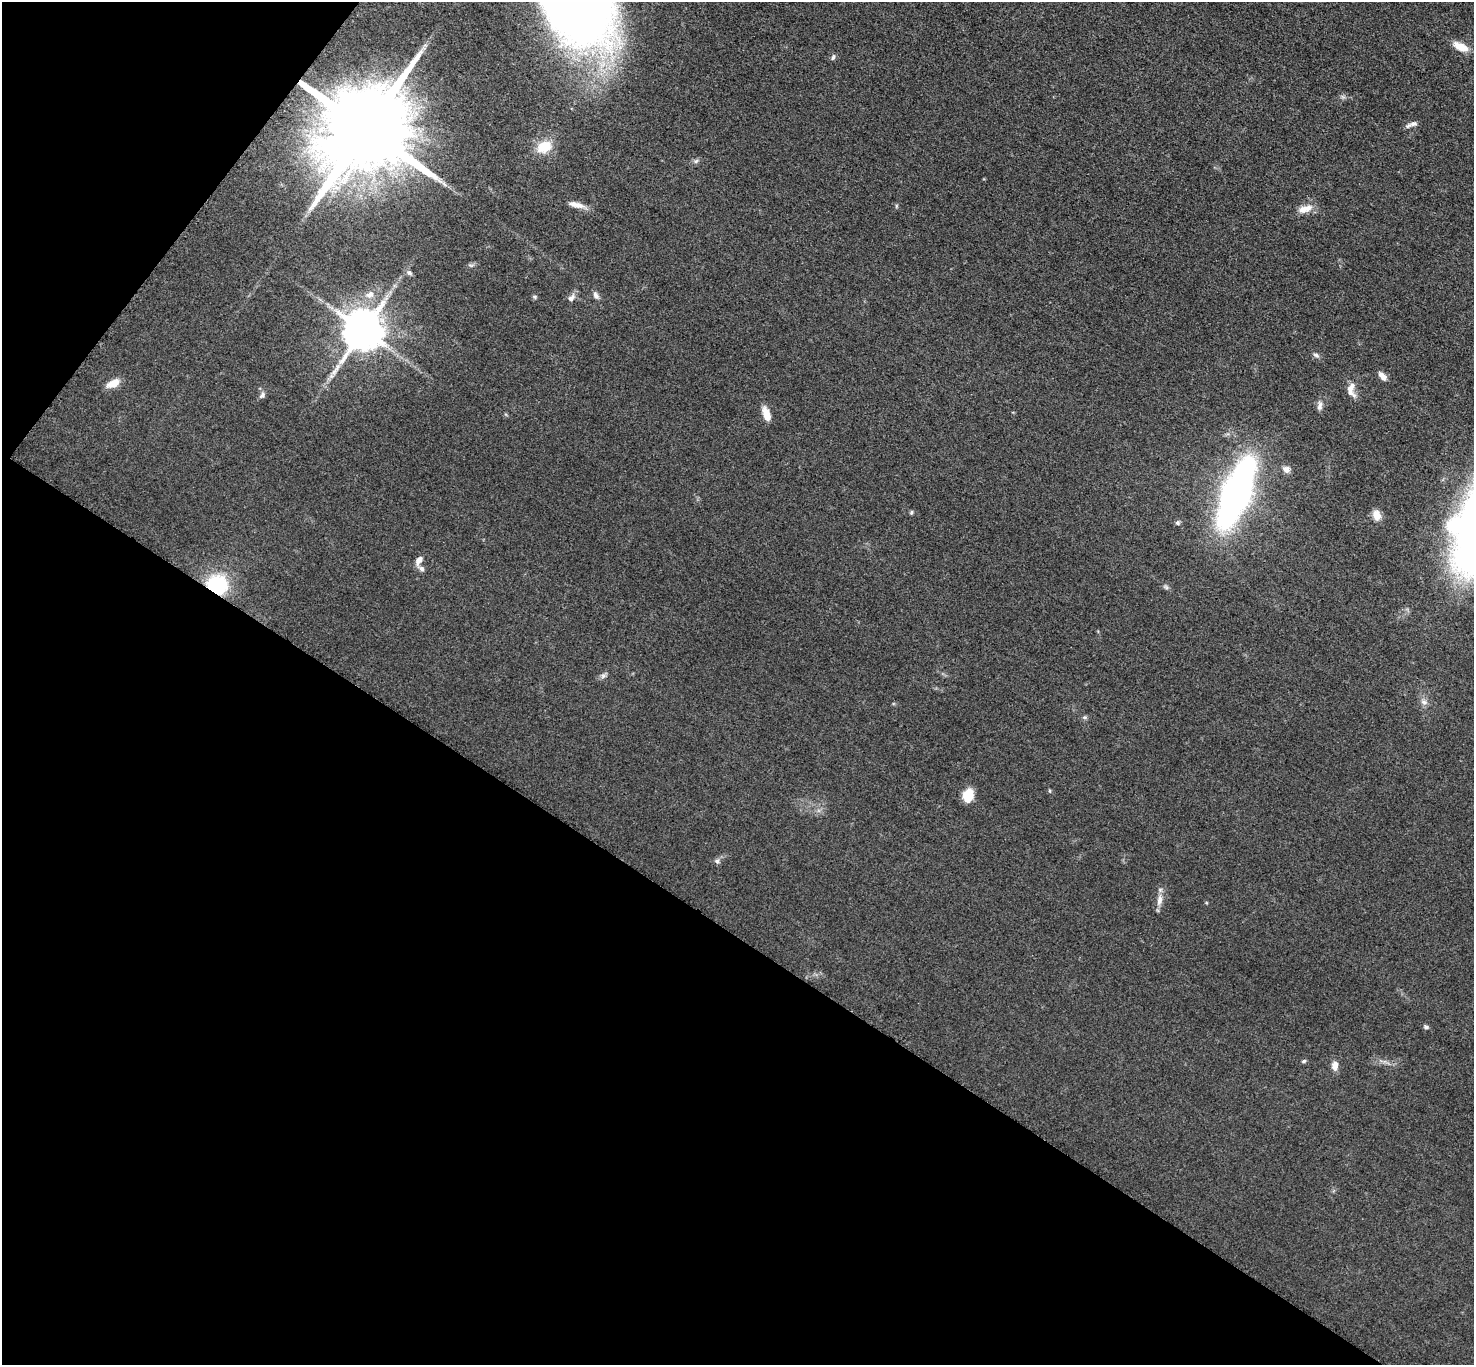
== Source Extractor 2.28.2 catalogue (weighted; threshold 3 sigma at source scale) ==
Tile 9 of 4 x 4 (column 1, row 3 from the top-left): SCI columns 13-1484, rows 1526-2888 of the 5911 x 5917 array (HDU 1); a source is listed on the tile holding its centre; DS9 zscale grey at full resolution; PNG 1476 x 1367 px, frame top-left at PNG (2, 2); no overlay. Shown black and unused: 36% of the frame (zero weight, under 3 of 5 exposures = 1% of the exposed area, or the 3 px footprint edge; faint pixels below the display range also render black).
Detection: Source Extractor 2.28.2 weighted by HDU 2 'WHT'; one run over the whole footprint, this tile lists its part. Background 0.0531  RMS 0.0058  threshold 0.026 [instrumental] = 3 sigma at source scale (4.5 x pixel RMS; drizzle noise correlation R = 1.50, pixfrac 1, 0.05/0.05 arcsec/px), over >= 5 px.
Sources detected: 44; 1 inside a brighter object's white glare — not listed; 1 inside a brighter listed object's ellipse — not listed separately; the other 42 listed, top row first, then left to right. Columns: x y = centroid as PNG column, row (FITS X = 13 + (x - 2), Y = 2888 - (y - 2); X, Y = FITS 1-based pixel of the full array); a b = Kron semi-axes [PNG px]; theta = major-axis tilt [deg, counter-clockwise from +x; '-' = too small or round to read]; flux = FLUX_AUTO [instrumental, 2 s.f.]
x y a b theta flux
1460 47 20 9 -26 8.1
833 57 8 5 73 1.2
1413 124 11 6 19 2.6
366 129 25 20 47 14000
544 147 16 12 25 15
696 161 7 4 45 1.2
577 205 23 6 -14 4.9
896 206 6 4 90 0.7
1305 209 19 8 16 6.6
409 273 9 5 -44 1.4
370 294 12 9 21 4.5
596 295 11 6 -61 2.2
534 297 6 5 - 0.99
571 298 11 7 48 2.8
363 330 11 11 - 2200
1316 355 9 5 -16 1.5
1382 376 11 6 -47 4.1
113 383 14 8 26 7.7
1351 387 15 9 52 3.9
262 395 9 6 51 1.9
1320 406 14 7 85 2.7
766 414 17 8 -72 6.8
1286 469 9 8 - 3.2
1236 493 40 15 68 430
911 512 6 4 69 0.82
1377 515 12 9 -80 5.2
1177 523 6 5 - 1.3
1454 526 18 15 -4 21
419 560 11 6 62 3.8
421 568 10 6 -35 2
217 585 18 16 -14 46
1166 587 9 4 -36 1.3
603 676 8 6 45 1.7
1424 702 10 7 -35 2.6
1085 717 7 5 11 1.1
1050 791 5 3 - 0.65
968 795 11 8 73 16
717 861 8 6 73 1.7
1159 900 15 7 83 4.4
1426 1027 7 5 -26 1.3
1304 1061 6 4 18 0.95
1335 1066 11 8 -90 4
Overlapping masked pixels (flux is a lower limit): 2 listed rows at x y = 366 129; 217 585